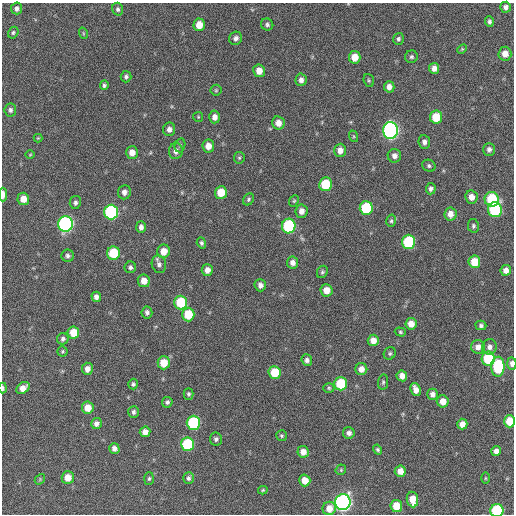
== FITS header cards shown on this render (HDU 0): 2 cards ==
NAXIS1  =                  512 / Axis length
NAXIS2  =                  512 / Axis length

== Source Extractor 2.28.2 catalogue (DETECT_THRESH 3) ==
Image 512 x 512 px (HDU 0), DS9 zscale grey, 1 PNG px = 1 image px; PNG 516 x 516 px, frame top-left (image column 1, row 512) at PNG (2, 3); each listed source drawn as its Kron ellipse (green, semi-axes under 4 px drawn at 4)
Background 197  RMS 14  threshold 41.7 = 3 sigma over >= 5 px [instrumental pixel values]
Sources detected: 141; all 141 listed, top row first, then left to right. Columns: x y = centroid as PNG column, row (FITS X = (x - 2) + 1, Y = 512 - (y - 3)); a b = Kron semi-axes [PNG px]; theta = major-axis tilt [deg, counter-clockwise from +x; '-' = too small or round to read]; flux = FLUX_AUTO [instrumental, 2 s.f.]
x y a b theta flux
505 7 5 5 - 3300
17 8 6 5 - 3400
118 9 6 5 - 2500
489 22 5 4 - 2400
267 24 6 6 - 2300
199 25 6 5 - 11000
13 33 6 5 - 1500
83 33 6 3 -72 950
236 38 7 6 - 3500
398 39 6 5 - 2100
462 49 5 3 - 990
505 54 7 6 - 8100
355 57 6 5 - 13000
411 57 6 6 - 2100
434 68 5 5 - 5700
259 71 6 6 - 9100
126 77 5 5 - 2200
301 80 6 5 - 4100
369 80 6 5 - 1500
104 85 5 4 - 1900
389 87 6 5 - 5000
216 90 5 5 - 1200
10 110 6 6 - 2500
198 117 5 5 - 1100
214 117 6 5 - 5200
436 117 6 6 - 23000
278 123 6 6 - 8000
169 129 7 6 - 4200
390 130 8 7 - 290000
353 136 6 4 -71 1200
38 138 4 4 - 860
424 142 7 6 - 3800
180 145 7 5 75 1800
208 146 7 6 - 8800
489 149 6 5 - 3300
340 150 7 6 - 6400
176 151 8 7 - 5200
132 153 6 6 - 7400
30 155 5 3 - 760
394 156 7 7 - 4900
239 158 6 5 - 1400
429 166 7 5 -27 2000
325 184 7 6 - 31000
431 189 5 5 - 2700
124 192 7 6 - 4400
221 193 6 6 - 18000
3 195 7 3 89 6700
471 197 7 6 - 7800
23 199 6 6 - 10000
248 199 6 5 - 1700
492 199 7 7 - 59000
294 201 6 4 67 1300
75 202 6 5 - 2500
366 208 7 6 - 48000
495 210 7 7 - 79000
302 211 7 6 - 5500
111 212 7 7 - 130000
450 214 7 6 - 7100
391 221 6 5 - 1800
66 224 8 7 - 220000
289 226 7 7 - 95000
473 226 7 5 -78 1900
141 227 6 5 - 4000
409 242 7 6 - 70000
201 243 5 4 - 1900
164 251 6 6 - 11000
113 253 7 6 - 36000
68 256 6 6 - 2600
293 262 6 5 - 4900
474 262 6 6 - 18000
159 264 9 7 -74 3800
130 267 6 5 - 2400
207 270 6 5 - 6100
506 270 5 5 - 6000
322 272 6 5 - 1700
144 281 6 6 - 8900
260 285 6 5 - 4300
326 290 6 6 - 9300
96 297 5 4 - 4100
181 302 7 6 - 39000
147 312 6 5 - 2700
188 314 7 6 - 27000
411 324 6 5 - 8600
481 325 5 4 - 2100
400 332 6 4 -18 1300
73 333 6 6 - 17000
63 339 6 5 - 2600
373 340 5 5 - 8300
478 347 7 7 - 6600
489 347 8 7 - 4700
63 351 5 5 - 1300
390 353 6 5 - 1800
488 358 7 6 - 51000
307 360 6 5 - 3300
164 363 6 6 - 18000
512 363 6 4 -86 4500
498 367 10 6 88 57000
87 369 6 5 - 5700
361 369 6 6 - 6600
275 372 6 6 - 26000
402 376 5 5 - 6600
383 382 7 5 80 1800
133 384 5 5 - 1900
341 384 6 6 - 39000
3 388 5 3 - 1800
23 388 7 5 37 8200
329 388 5 4 - 1400
416 389 7 5 -68 6400
189 394 5 5 - 1800
432 394 5 5 - 4500
443 401 6 6 - 10000
167 402 5 5 - 2200
88 408 6 6 - 11000
133 412 6 5 - 2600
509 421 6 5 - 18000
193 423 7 7 - 81000
96 424 6 5 - 4000
462 424 5 5 - 7300
145 432 5 5 - 5900
349 433 6 6 - 3600
281 436 5 5 - 1700
216 439 6 6 - 2500
188 444 7 6 - 59000
114 448 5 5 - 4400
378 450 5 4 - 1600
496 451 5 5 - 4800
303 452 6 6 - 7500
341 470 6 5 - 1300
400 471 5 5 - 8000
68 477 6 6 - 10000
189 478 6 5 - 2400
485 478 5 3 - 1000
40 479 6 4 48 1100
149 479 6 5 - 1700
305 480 6 5 - 12000
263 490 5 3 - 1200
412 499 8 5 -82 12000
343 502 8 7 - 330000
396 506 6 6 - 17000
329 508 7 6 - 10000
497 510 6 6 - 73000
At the frame edge (FLAGS 8, measured only in part): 5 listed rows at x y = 3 195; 512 363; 3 388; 509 421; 497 510